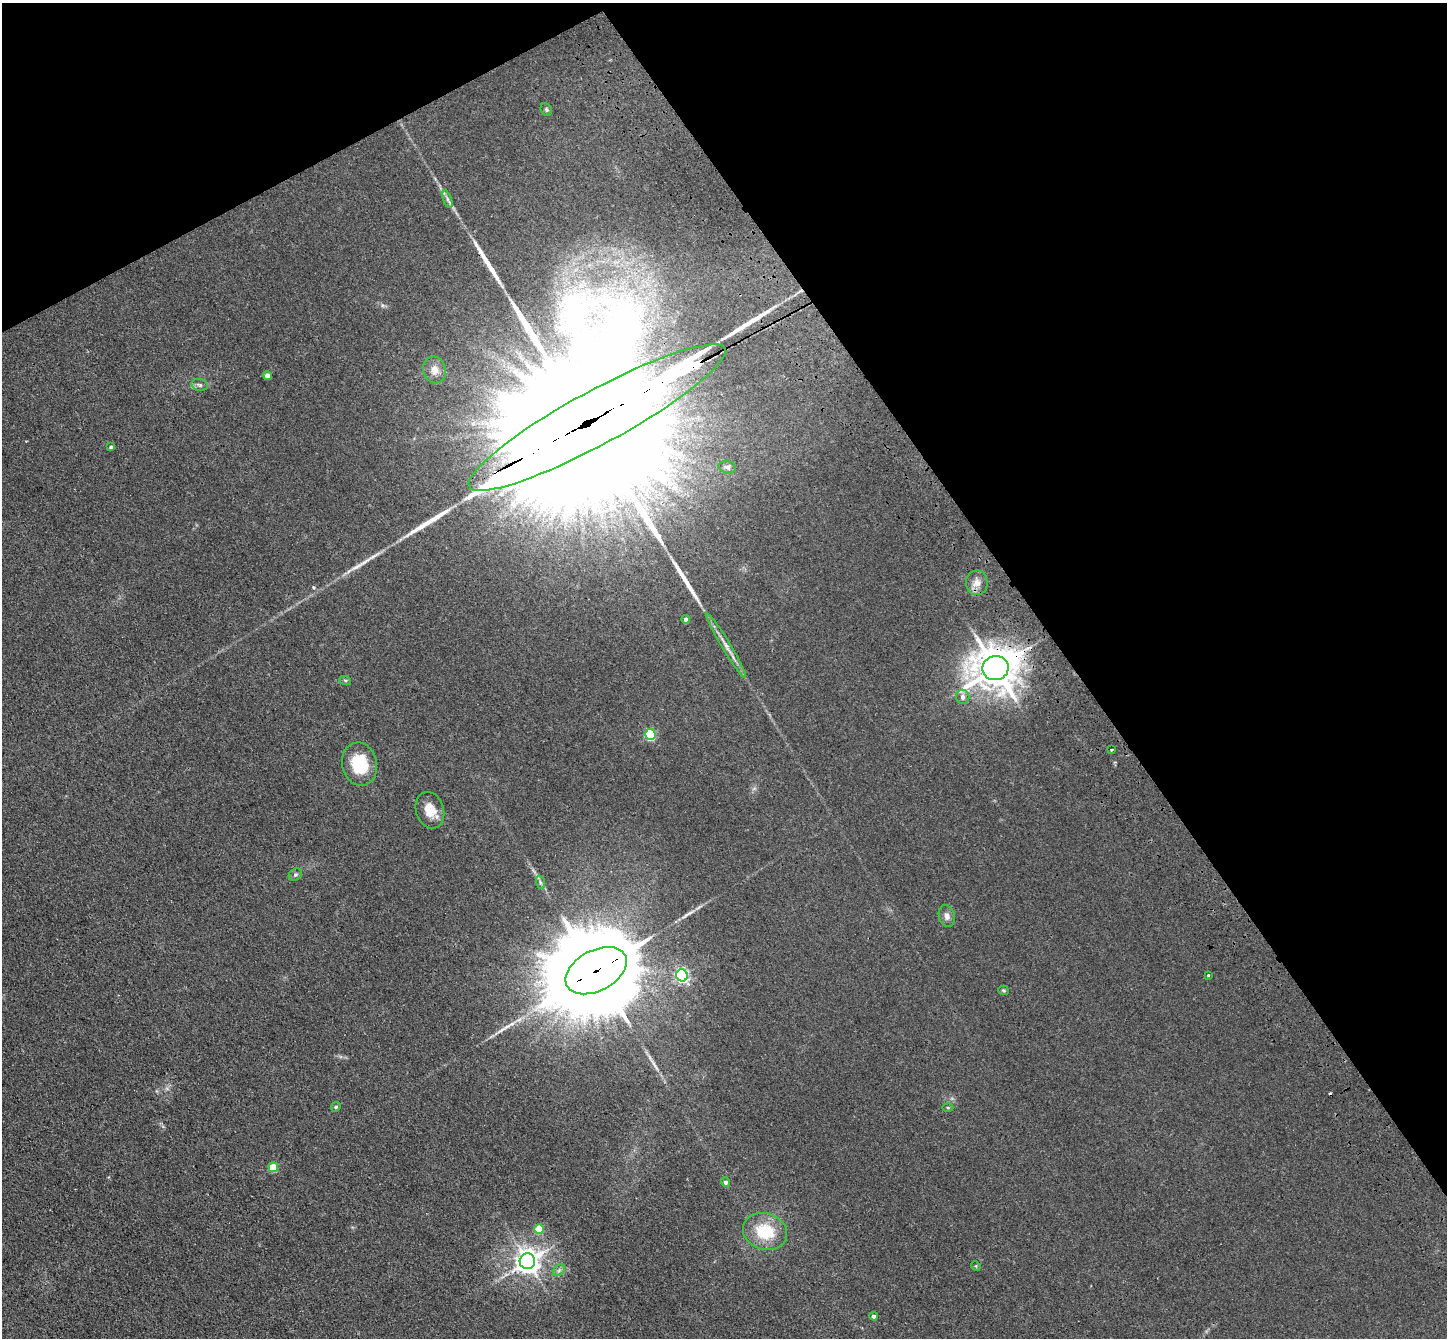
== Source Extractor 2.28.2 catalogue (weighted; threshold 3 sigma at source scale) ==
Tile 3 of 4 x 4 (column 3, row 1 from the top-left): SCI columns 2994-4438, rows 4232-5567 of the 5985 x 5924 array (HDU 1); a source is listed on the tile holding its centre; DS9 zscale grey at full resolution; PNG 1449 x 1340 px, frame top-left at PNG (2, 3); each listed source drawn as its Kron ellipse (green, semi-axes under 4 px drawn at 4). Shown black and unused: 31% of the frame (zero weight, under 3 of 4 exposures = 6% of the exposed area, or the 3 px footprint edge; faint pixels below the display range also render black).
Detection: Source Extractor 2.28.2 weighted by HDU 2 'WHT'; one run over the whole footprint, this tile lists its part. Background 0.0407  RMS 0.0058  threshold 0.0263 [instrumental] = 3 sigma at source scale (4.5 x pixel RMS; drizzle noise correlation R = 1.50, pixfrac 1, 0.05/0.05 arcsec/px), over >= 5 px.
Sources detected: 43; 1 cosmic-ray / hot-pixel residue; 6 long thin detections or spike segments (spike, bleed or trail) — neither listed nor drawn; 1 inside a brighter listed object's ellipse — not listed separately; the other 35 listed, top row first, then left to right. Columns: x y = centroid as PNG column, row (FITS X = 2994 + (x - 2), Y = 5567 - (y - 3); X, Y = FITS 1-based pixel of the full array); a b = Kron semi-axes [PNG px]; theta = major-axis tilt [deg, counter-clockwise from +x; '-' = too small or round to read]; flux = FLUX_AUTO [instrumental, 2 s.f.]
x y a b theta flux
546 109 6 5 - 1
447 199 9 4 -71 1.5
434 370 13 11 -76 5.2
267 376 4 4 - 4
200 385 8 6 -16 1.5
597 418 146 27 28 130000
111 447 4 4 - 1.4
727 467 9 6 -13 1.6
977 583 12 11 - 4.8
686 619 4 4 - 2.7
726 646 37 4 -59 5.2
995 668 13 12 - 1700
345 680 6 4 -18 0.74
963 697 7 6 - 2.4
650 734 5 5 - 46
1111 750 3 3 - 1.2
359 764 22 17 -77 23
430 810 18 14 -72 8.5
295 874 7 5 37 1.1
540 882 7 4 -72 1.2
947 916 11 8 -76 2.9
596 971 33 20 28 16000
682 975 6 5 - 100
1208 975 4 3 - 0.44
1003 990 5 4 - 0.82
336 1107 5 4 - 0.74
948 1107 5 3 - 0.59
273 1167 5 5 - 22
726 1182 5 4 - 1.6
539 1229 5 5 - 17
765 1231 22 18 -18 23
527 1261 8 7 - 540
976 1266 5 4 - 0.59
559 1270 7 5 45 1.3
874 1316 4 4 - 2.4
Overlapping masked pixels (flux is a lower limit): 3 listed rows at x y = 597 418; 995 668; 596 971